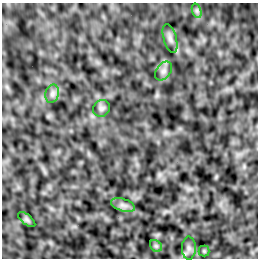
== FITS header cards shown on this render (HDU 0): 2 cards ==
NAXIS1  =                  256 /Number of positions along axis 1
NAXIS2  =                  256 /Number of positions along axis 2

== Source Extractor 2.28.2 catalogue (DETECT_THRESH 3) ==
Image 256 x 256 px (HDU 0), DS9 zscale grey, 1 PNG px = 1 image px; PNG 260 x 260 px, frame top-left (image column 1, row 256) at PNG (2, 3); each listed source drawn as its Kron ellipse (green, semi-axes under 4 px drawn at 4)
Background -6.45e-06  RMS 0.0021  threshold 0.00621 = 3 sigma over >= 5 px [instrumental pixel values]
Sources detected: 10; all 10 listed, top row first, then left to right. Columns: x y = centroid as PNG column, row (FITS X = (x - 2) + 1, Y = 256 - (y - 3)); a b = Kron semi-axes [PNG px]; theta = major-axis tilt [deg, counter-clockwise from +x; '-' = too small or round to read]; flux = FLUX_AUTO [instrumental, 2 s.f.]
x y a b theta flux
197 11 7 4 -72 0.32
170 38 15 6 -74 0.62
163 71 10 7 53 0.56
52 94 9 6 75 0.52
101 108 9 8 - 0.44
123 205 12 6 -18 0.62
27 219 10 5 -39 0.29
156 246 7 5 -44 0.27
189 248 11 7 -89 0.62
204 251 5 5 - 0.18